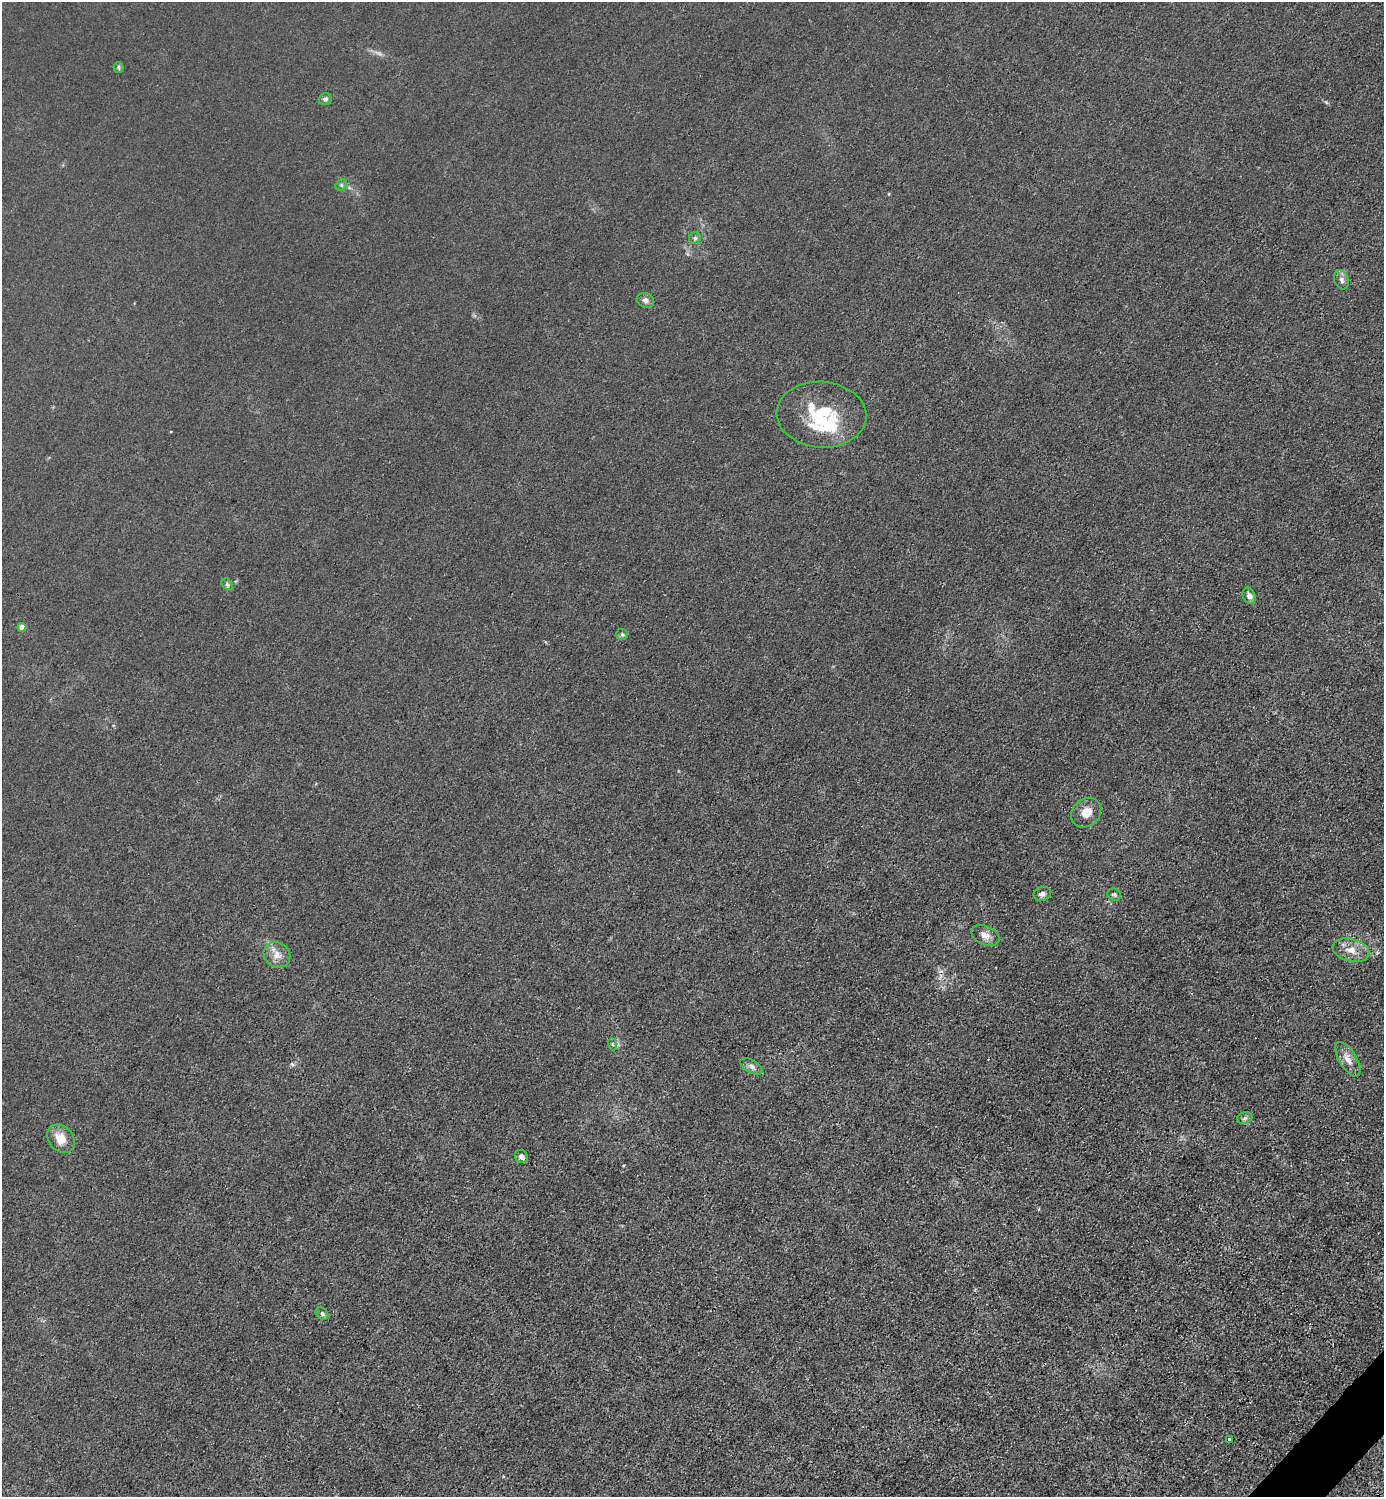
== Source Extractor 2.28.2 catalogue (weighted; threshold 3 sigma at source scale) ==
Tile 6 of 4 x 4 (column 2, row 2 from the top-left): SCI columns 1683-3064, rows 2993-4487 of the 5985 x 5985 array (HDU 1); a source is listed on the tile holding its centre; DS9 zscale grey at full resolution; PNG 1386 x 1499 px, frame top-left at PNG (2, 2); each listed source drawn as its Kron ellipse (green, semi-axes under 4 px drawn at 4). Shown black and unused: <1% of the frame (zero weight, under 3 of 4 exposures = <1% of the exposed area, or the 3 px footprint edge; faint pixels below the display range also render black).
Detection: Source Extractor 2.28.2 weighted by HDU 2 'WHT'; one run over the whole footprint, this tile lists its part. Background 0.0222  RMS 0.0062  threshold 0.0281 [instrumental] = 3 sigma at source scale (4.5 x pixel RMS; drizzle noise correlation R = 1.50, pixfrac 1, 0.05/0.05 arcsec/px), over >= 5 px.
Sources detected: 28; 3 inside a brighter listed object's ellipse — not listed separately; the other 25 listed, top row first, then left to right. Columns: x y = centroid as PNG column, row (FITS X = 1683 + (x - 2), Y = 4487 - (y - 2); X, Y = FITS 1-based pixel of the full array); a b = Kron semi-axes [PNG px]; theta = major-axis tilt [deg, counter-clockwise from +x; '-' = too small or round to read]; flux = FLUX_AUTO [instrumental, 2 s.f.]
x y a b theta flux
118 67 5 5 - 1
325 99 6 6 - 1.8
341 185 6 5 - 1.1
695 238 6 5 - 1.5
1342 280 10 7 -71 2.7
645 300 9 7 -28 2.7
821 415 45 33 -4 39
227 584 6 5 - 1.2
1249 596 8 6 -67 3
22 627 4 4 - 7
622 634 6 5 - 1.1
1086 813 16 13 43 7.8
1042 894 9 7 20 2.2
1114 894 7 5 -29 1.2
985 935 15 9 -24 4.3
1351 950 18 11 -14 7.4
277 955 14 12 -40 5.9
612 1044 6 4 -71 0.85
1348 1059 19 8 -58 5.6
751 1066 12 6 -31 2.7
1245 1118 8 6 16 1.6
61 1139 15 12 -49 9.3
521 1156 7 6 - 2.4
322 1314 7 5 -43 1.5
1229 1439 3 3 - 2